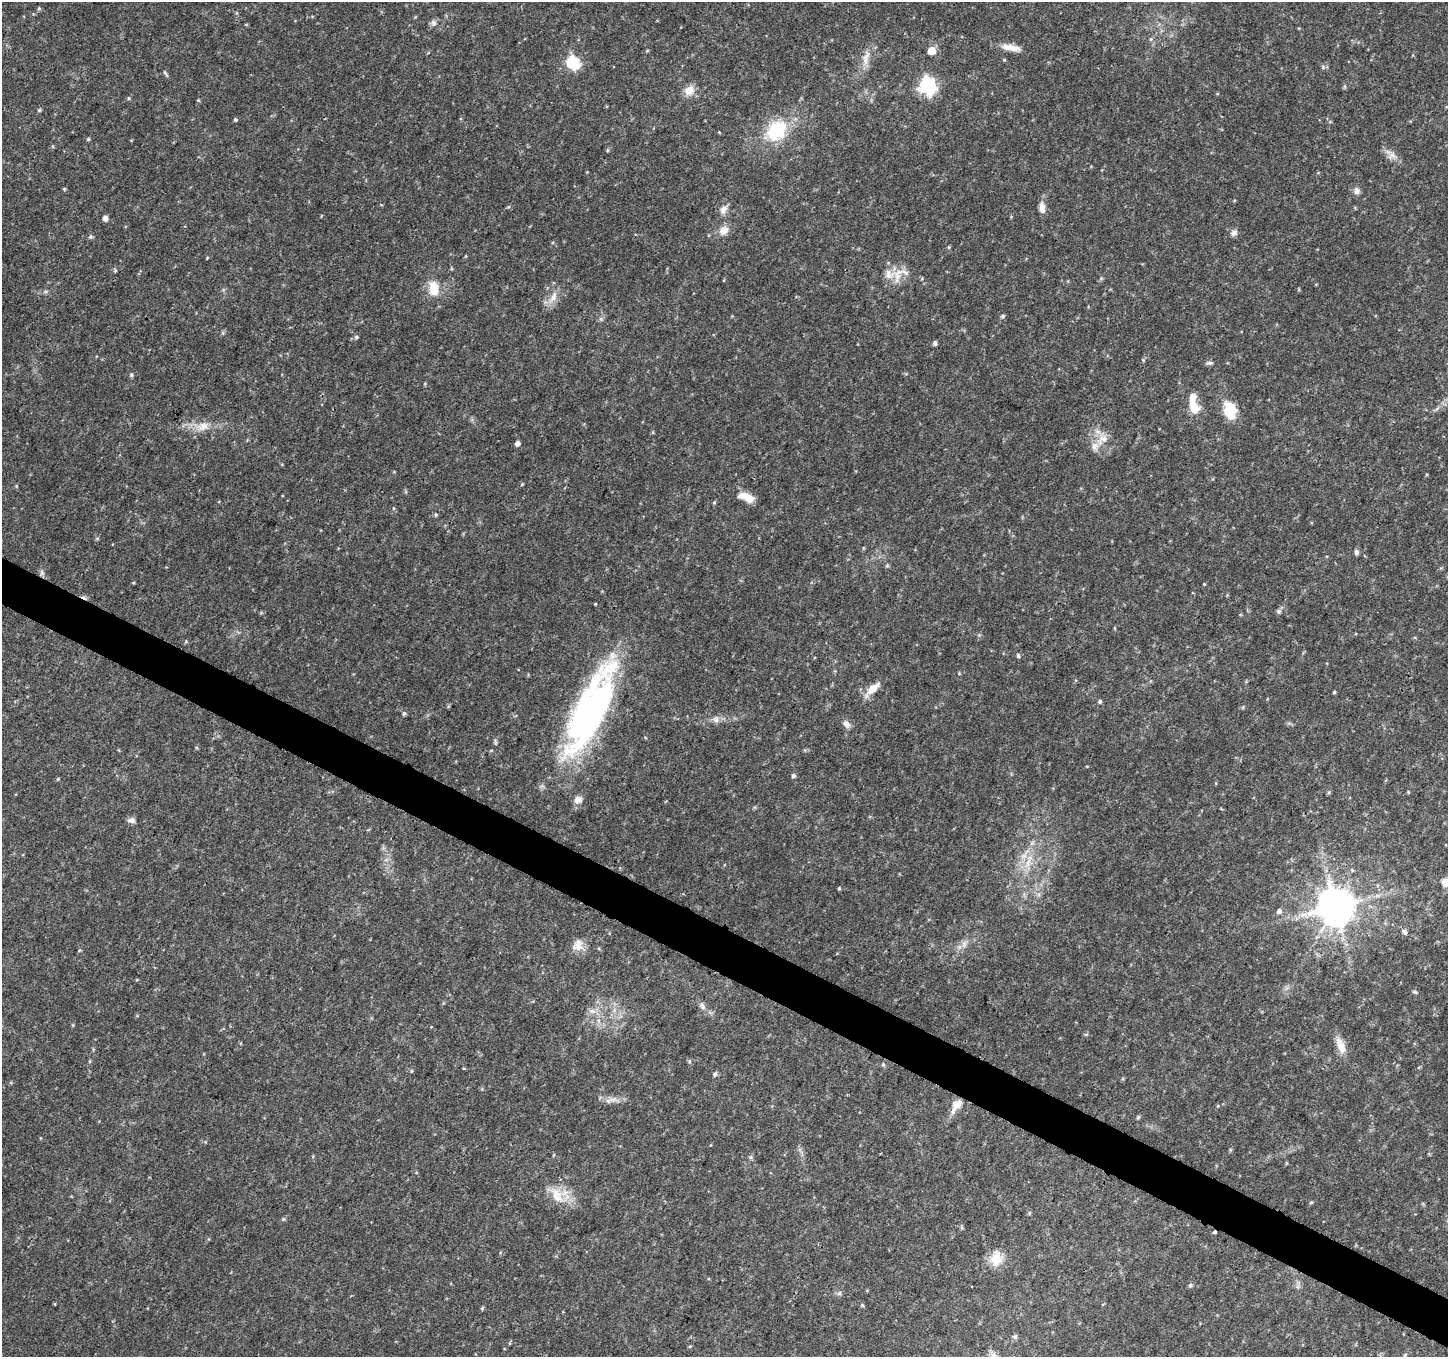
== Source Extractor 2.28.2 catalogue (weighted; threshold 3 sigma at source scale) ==
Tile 6 of 4 x 4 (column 2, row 2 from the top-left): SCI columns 1451-2896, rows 2915-4269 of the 5800 x 5892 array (HDU 1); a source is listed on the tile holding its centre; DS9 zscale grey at full resolution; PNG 1450 x 1359 px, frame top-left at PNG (2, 2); no overlay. Shown black and unused: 4% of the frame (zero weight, under 3 of 4 exposures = <1% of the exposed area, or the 3 px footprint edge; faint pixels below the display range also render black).
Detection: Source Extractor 2.28.2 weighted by HDU 2 'WHT'; one run over the whole footprint, this tile lists its part. Background 0.0318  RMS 0.0035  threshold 0.0159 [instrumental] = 3 sigma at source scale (4.5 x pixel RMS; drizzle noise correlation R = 1.50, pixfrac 1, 0.0396/0.0396 arcsec/px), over >= 5 px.
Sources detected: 110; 1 inside a brighter object's white glare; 1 cosmic-ray / hot-pixel residue — not listed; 6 inside a brighter listed object's ellipse — not listed separately; the other 102 listed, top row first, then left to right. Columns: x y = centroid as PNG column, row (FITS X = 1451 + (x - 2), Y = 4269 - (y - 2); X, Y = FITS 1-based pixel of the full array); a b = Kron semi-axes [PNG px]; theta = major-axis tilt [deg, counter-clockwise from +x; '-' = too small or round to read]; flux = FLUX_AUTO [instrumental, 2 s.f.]
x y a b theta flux
39 8 5 5 - 0.48
434 23 9 7 -71 1.3
1151 39 5 4 - 0.49
1011 47 24 7 -11 4
932 51 5 5 - 7.7
866 56 17 8 51 3.1
573 62 7 6 - 29
1323 67 6 4 -49 0.58
165 73 10 3 -49 0.57
928 86 7 7 - 100
689 90 13 10 46 3.7
129 98 5 3 - 0.37
198 100 4 4 - 0.33
39 110 5 4 - 0.47
235 119 4 4 - 0.5
776 130 23 18 48 20
719 132 4 3 - 0.25
88 139 5 4 - 0.43
608 150 5 3 - 0.38
1392 155 12 9 11 2.1
64 189 4 4 - 0.36
1357 191 10 8 -81 1.5
1042 208 15 7 -85 2.3
723 210 14 8 55 2.1
105 218 5 5 - 1.7
724 231 13 10 36 3.2
1234 233 8 7 - 1.5
90 237 6 6 - 0.67
949 247 5 3 - 0.39
207 258 4 3 - 0.27
115 270 5 5 - 0.46
898 275 27 11 77 5.3
1101 278 5 5 - 0.51
434 288 17 11 -84 6.8
553 297 21 8 59 3.5
1002 316 6 5 - 0.53
223 333 6 4 -71 0.43
356 337 6 5 - 0.61
935 343 5 4 - 1
1143 360 6 3 -72 0.39
1209 363 10 5 8 0.84
131 375 5 5 - 0.52
1193 406 19 11 -68 6.2
1230 408 18 16 -29 7
202 426 20 12 20 4.9
1103 439 16 12 25 4.6
517 443 5 4 - 1.6
522 484 5 3 - 0.35
748 498 17 9 -33 4.5
714 502 5 3 - 0.34
436 515 5 4 - 0.49
97 538 6 4 0 0.4
1356 552 8 6 -80 0.81
887 566 6 4 2 0.48
42 573 9 5 -72 0.95
1204 584 3 3 - 0.24
1279 611 6 6 - 0.72
1018 655 6 5 - 0.57
872 689 22 8 44 4.6
1334 692 4 4 - 0.41
1100 701 5 5 - 0.66
592 709 109 34 70 100
404 713 6 4 74 0.64
716 720 9 6 88 1.4
846 724 11 7 -48 1.7
495 742 9 3 -77 0.6
793 776 6 5 - 0.66
58 779 5 4 - 0.34
1329 792 6 4 71 0.46
131 820 10 7 1 1.4
1028 863 21 6 68 3.8
1352 870 5 5 - 0.42
1445 882 9 9 - 3.4
839 888 4 4 - 0.42
1336 906 11 10 - 1000
1279 911 6 6 - 1.3
1404 931 9 5 -45 1.1
578 945 17 14 53 3.8
964 945 7 4 -72 0.88
1415 992 6 5 - 0.63
702 1006 11 7 -52 1.5
593 1011 10 6 -19 1.6
1341 1046 24 9 -67 4.2
90 1061 5 3 - 0.38
883 1064 5 5 - 0.54
715 1074 6 6 - 0.68
608 1101 7 6 - 1.1
956 1105 23 10 55 4.7
1138 1117 6 4 44 0.48
751 1157 6 4 72 0.59
557 1198 20 14 51 6.4
1311 1202 5 3 - 0.34
1029 1213 6 3 71 0.38
283 1219 6 4 45 0.48
1214 1232 3 3 - 1.1
996 1259 23 15 77 5.6
1190 1285 6 4 23 0.6
971 1286 3 3 - 0.82
862 1305 5 4 - 0.43
482 1308 5 4 - 0.45
1015 1337 7 6 - 0.7
510 1343 5 3 - 0.37
Overlapping masked pixels (flux is a lower limit): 1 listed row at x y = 1214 1232
Isophote crosses this tile's border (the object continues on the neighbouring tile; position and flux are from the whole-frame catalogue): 1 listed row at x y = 1445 882